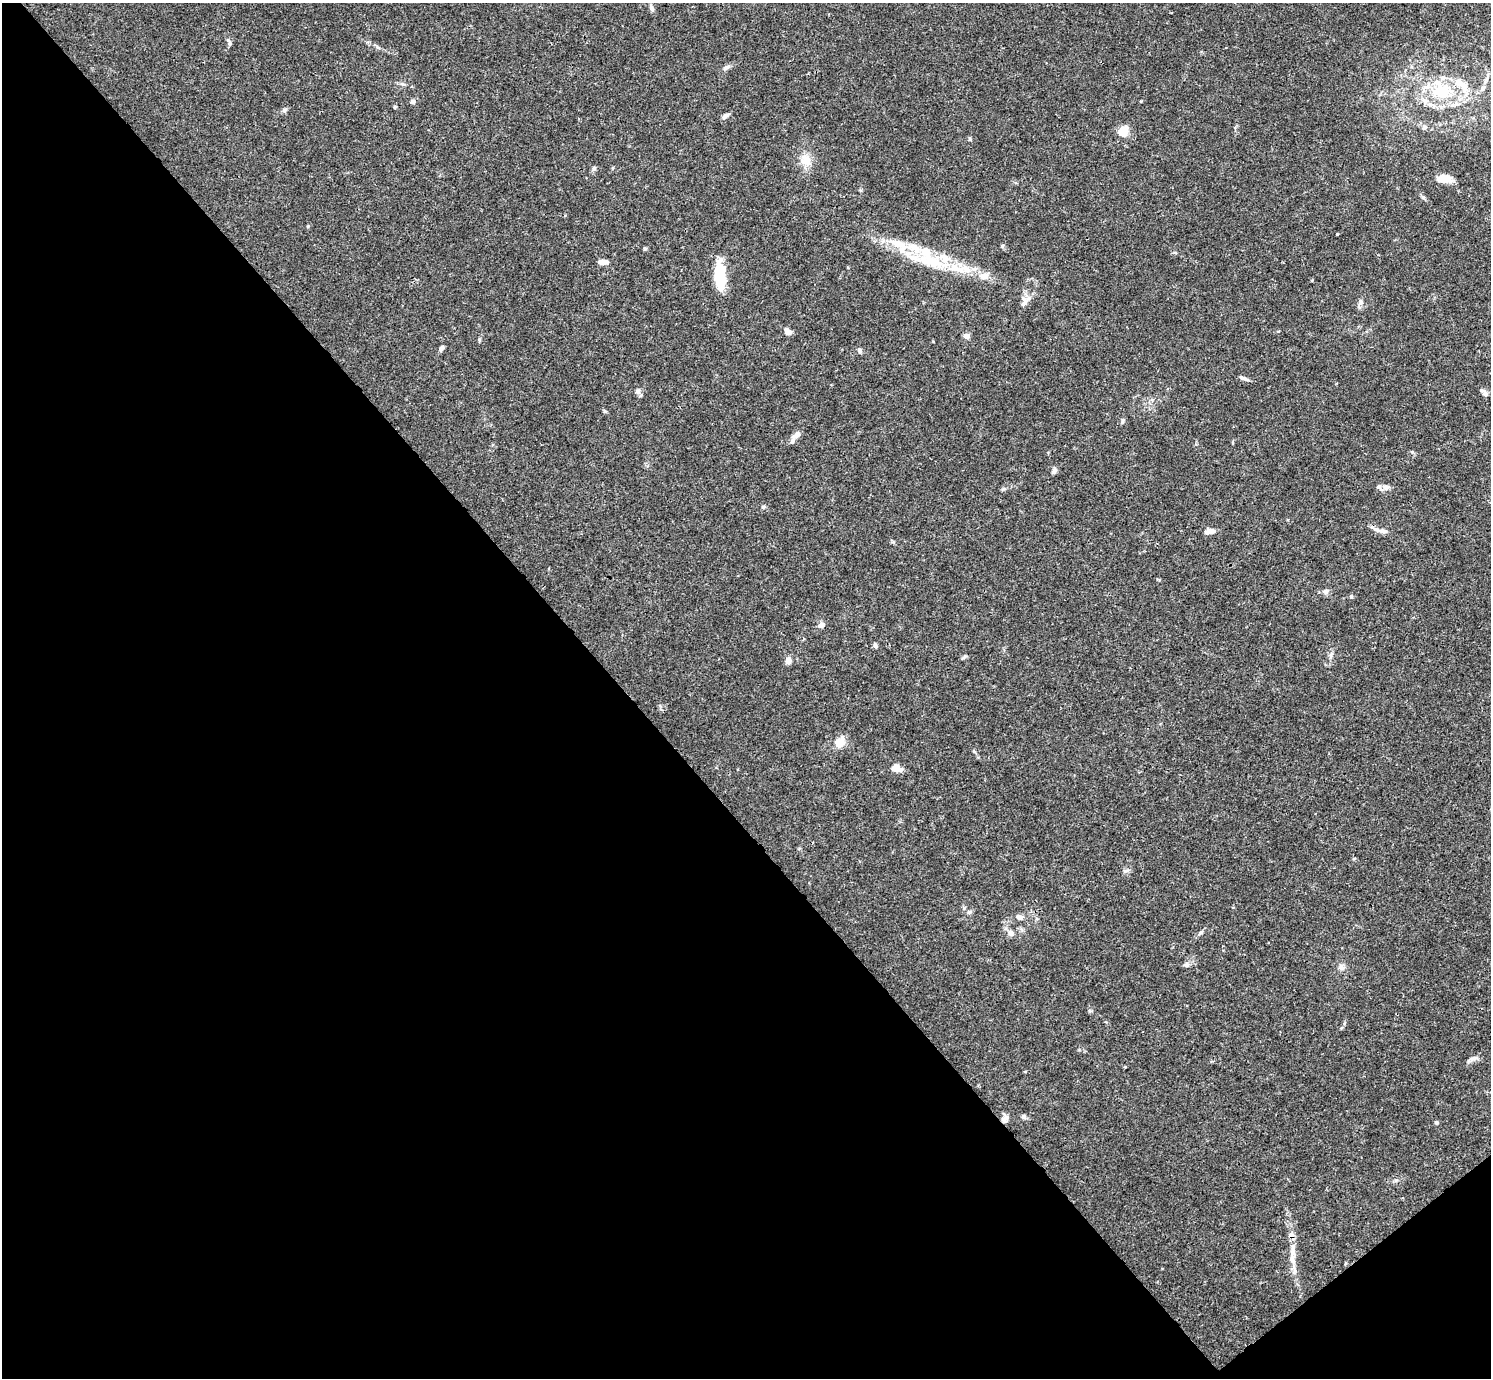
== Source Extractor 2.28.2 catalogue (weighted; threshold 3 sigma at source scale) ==
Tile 14 of 4 x 4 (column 2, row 4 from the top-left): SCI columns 1491-2979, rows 158-1533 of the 5961 x 5958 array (HDU 1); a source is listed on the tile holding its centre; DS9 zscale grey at full resolution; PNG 1493 x 1380 px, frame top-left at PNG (2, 3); no overlay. Shown black and unused: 43% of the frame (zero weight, under 3 of 4 exposures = <1% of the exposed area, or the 3 px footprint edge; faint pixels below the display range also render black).
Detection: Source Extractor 2.28.2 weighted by HDU 2 'WHT'; one run over the whole footprint, this tile lists its part. Background 0.0165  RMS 0.0021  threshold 0.00959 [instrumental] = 3 sigma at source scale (4.5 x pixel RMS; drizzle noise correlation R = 1.50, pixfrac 1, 0.05/0.05 arcsec/px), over >= 5 px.
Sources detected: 74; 1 cosmic-ray / hot-pixel residue — not listed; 10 inside a brighter listed object's ellipse — not listed separately; the other 63 listed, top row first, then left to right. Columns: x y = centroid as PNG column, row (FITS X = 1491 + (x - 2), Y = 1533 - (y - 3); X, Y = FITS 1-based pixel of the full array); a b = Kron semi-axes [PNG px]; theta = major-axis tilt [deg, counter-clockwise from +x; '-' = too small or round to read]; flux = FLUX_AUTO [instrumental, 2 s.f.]
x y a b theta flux
651 8 8 5 -69 0.51
229 42 9 4 -67 0.51
726 68 11 5 35 0.7
1487 79 9 4 81 0.62
403 84 8 4 -15 0.43
1483 88 8 6 62 0.68
1442 92 26 18 4 10
413 102 7 5 15 0.58
395 107 5 4 - 0.24
284 110 6 5 - 0.44
726 116 11 5 30 0.59
1425 127 6 6 - 0.47
1123 131 13 11 63 2.9
970 139 6 4 -90 0.25
805 160 15 14 - 2.6
594 169 7 5 68 0.44
1444 179 15 8 -4 2.9
1337 234 3 3 - 0.15
1002 246 6 4 45 0.28
645 248 5 4 - 0.29
930 261 43 16 -15 11
602 262 11 5 -2 1.5
720 276 30 10 -87 9.3
984 276 13 10 9 1.8
1024 301 18 9 67 1.5
1361 301 9 4 -77 0.47
788 331 9 6 -43 1.2
966 336 6 6 - 0.98
441 348 8 5 63 0.59
859 351 7 5 -75 0.41
1243 378 14 4 -24 0.58
637 391 7 6 - 0.67
1485 394 7 6 - 0.55
605 411 6 4 -1 0.24
1123 421 7 4 71 0.36
797 435 15 7 39 1.2
1054 471 8 6 69 0.56
1386 487 11 8 -2 1.1
763 507 5 5 - 0.32
1376 529 21 5 -25 1.2
1210 531 12 6 9 1.4
1325 592 7 6 - 0.57
1351 597 6 4 -1 0.27
822 625 7 6 - 0.82
875 645 7 4 -79 0.44
1331 656 10 4 79 0.59
964 657 8 4 42 0.32
788 661 9 7 89 0.96
838 742 17 13 -29 2.2
896 768 10 6 -13 2.5
1126 871 9 4 21 0.46
969 912 6 6 - 0.43
1019 917 8 6 -39 0.76
1011 933 8 7 - 0.97
1201 933 8 4 26 0.42
1186 965 7 6 - 0.63
1341 967 9 7 -65 0.83
1341 1028 5 4 - 0.26
1473 1058 12 6 14 0.79
1023 1117 7 5 -44 0.5
1004 1119 11 8 46 1
1436 1122 5 4 - 0.32
1293 1250 21 7 88 2.2
Overlapping masked pixels (flux is a lower limit): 1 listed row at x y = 1004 1119
Unlisted compact peaks at least as high as the median listed source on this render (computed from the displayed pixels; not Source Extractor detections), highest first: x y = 1423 197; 308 226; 1412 452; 1396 1180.